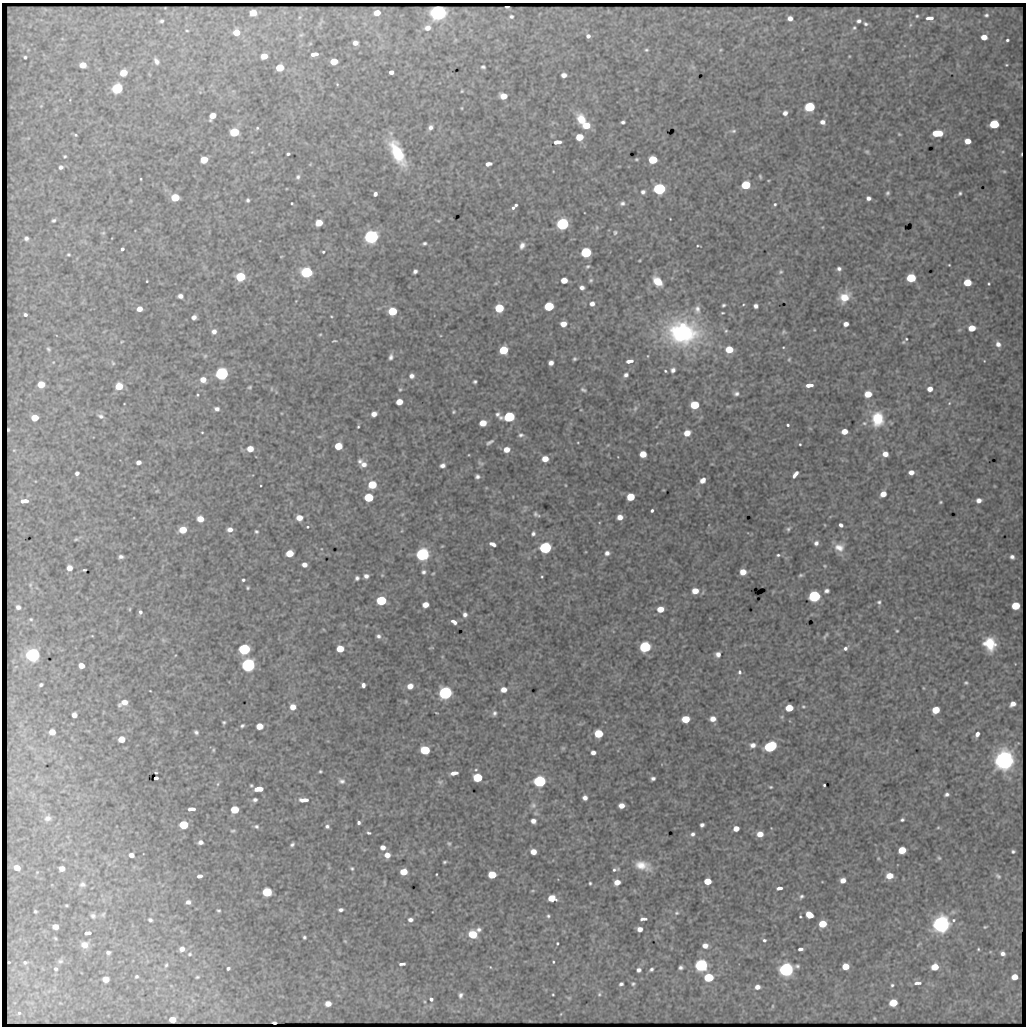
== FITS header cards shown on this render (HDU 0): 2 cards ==
NAXIS1  =                 1024 / length of data axis 1
NAXIS2  =                 1024 / length of data axis 2

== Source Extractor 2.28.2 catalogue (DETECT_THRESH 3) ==
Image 1024 x 1024 px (HDU 0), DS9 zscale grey, 1 PNG px = 1 image px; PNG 1028 x 1028 px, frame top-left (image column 1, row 1024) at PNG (2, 3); no overlay
Background 1760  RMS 6.5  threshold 19.6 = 3 sigma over >= 5 px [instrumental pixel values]
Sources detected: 472; all 472 listed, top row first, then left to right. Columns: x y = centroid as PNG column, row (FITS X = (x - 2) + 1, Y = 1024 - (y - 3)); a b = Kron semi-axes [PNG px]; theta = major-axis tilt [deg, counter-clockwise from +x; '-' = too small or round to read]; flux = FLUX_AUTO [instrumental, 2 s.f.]
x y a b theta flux
507 7 4 2 - 1100
253 13 5 5 - 8300
377 13 5 4 - 5400
438 13 6 6 - 360000
986 15 4 3 - 790
511 16 4 4 - 790
917 16 3 3 - 550
790 18 4 4 - 2500
930 18 7 4 3 2200
161 21 4 3 - 790
858 21 5 5 - 1300
866 24 6 5 - 1100
910 25 6 4 71 590
427 28 6 5 - 2500
854 28 6 5 - 840
187 31 4 2 - 400
236 32 5 5 - 6500
301 35 6 4 40 650
588 36 4 4 - 1300
984 37 5 4 - 5400
1007 40 3 3 - 720
355 43 5 4 - 2300
646 50 5 4 - 610
720 50 5 4 - 430
314 54 7 4 9 2800
264 56 5 5 - 5700
849 56 3 2 - 340
25 57 3 3 - 600
156 61 8 5 -58 1600
334 62 5 5 - 8800
83 65 5 5 - 5800
1006 65 3 2 - 370
483 67 4 3 - 740
693 67 7 4 -44 850
280 68 6 5 - 12000
391 72 4 4 - 1800
123 73 5 5 - 9900
564 75 5 4 - 2300
337 84 4 3 - 440
117 88 6 5 - 53000
462 91 3 2 - 380
503 96 6 5 - 6300
810 107 6 5 - 42000
462 108 4 3 - 350
785 113 5 5 - 1900
212 116 6 5 - 5100
581 119 11 8 -60 8000
623 122 4 3 - 910
822 122 5 5 - 1900
994 124 6 5 - 32000
586 126 7 6 - 7800
430 127 6 5 - 1600
257 128 4 4 - 500
733 131 8 5 9 980
234 132 6 5 - 23000
937 133 8 5 1 13000
899 134 4 4 - 470
75 135 4 3 - 540
579 137 5 5 - 9600
968 141 5 5 - 4700
557 142 7 4 3 3200
867 152 6 5 - 740
397 153 25 10 -63 22000
288 154 4 3 - 820
65 156 3 2 - 510
636 159 4 3 - 510
204 160 5 5 - 8400
653 160 6 5 - 17000
488 164 6 4 12 2100
61 167 5 5 - 1200
1004 171 5 4 - 550
760 176 4 3 - 610
298 177 6 5 - 970
141 179 3 2 - 350
746 185 6 5 - 24000
659 189 6 5 - 79000
643 192 6 6 - 1300
887 193 5 4 - 840
960 193 4 3 - 690
375 194 4 4 - 1400
175 197 6 5 - 15000
868 198 4 4 - 1600
248 200 4 3 - 740
292 203 3 2 - 410
622 203 6 6 - 1200
775 204 4 4 - 650
516 205 3 3 - 790
513 208 5 4 - 980
53 220 4 3 - 750
438 221 6 4 -1 530
319 223 5 5 - 7900
562 224 6 6 - 110000
823 227 5 3 - 330
615 232 6 5 - 780
103 233 5 5 - 610
371 237 6 6 - 210000
26 238 4 4 - 1200
424 243 4 3 - 810
522 245 8 5 70 2000
698 246 4 2 - 460
122 249 4 3 - 880
323 252 3 3 - 530
586 252 6 5 - 43000
68 254 4 3 - 530
949 265 3 2 - 340
588 266 5 4 - 670
839 269 6 5 - 1300
415 271 4 4 - 1200
306 272 6 5 - 68000
780 272 6 5 - 700
240 277 6 5 - 25000
911 278 6 5 - 27000
564 280 5 5 - 5000
591 280 6 5 - 700
147 281 3 2 - 330
657 281 10 7 -47 8200
967 283 5 5 - 12000
989 284 3 3 - 480
582 288 5 4 - 1600
180 296 5 4 - 1800
844 297 13 10 43 7800
592 304 6 5 - 2000
723 305 4 3 - 740
743 305 4 3 - 380
549 306 6 5 - 25000
756 306 4 4 - 1500
499 308 6 5 - 17000
139 309 5 4 - 3100
697 309 13 9 85 3200
392 311 6 5 - 17000
722 313 5 3 - 490
25 315 4 3 - 1100
331 316 4 2 - 360
194 317 5 4 - 1900
563 324 5 5 - 3900
846 324 5 4 - 2300
972 328 5 5 - 8000
214 331 5 5 - 1900
726 331 6 5 - 790
682 332 31 24 -8 69000
784 332 7 6 - 850
320 334 5 3 - 450
906 339 4 4 - 440
334 341 6 2 4 440
122 342 4 3 - 380
998 344 7 6 - 2500
783 347 3 2 - 350
48 349 6 4 -62 730
729 349 6 5 - 9500
503 350 6 5 - 17000
205 356 5 4 - 490
391 357 6 4 78 1200
574 359 4 3 - 620
789 359 5 4 - 570
629 361 7 4 10 2400
984 361 4 2 - 290
113 363 7 4 -59 760
551 363 5 4 - 1900
673 370 7 6 - 1600
665 371 4 2 - 510
222 373 6 6 - 130000
626 375 5 4 - 1300
411 376 4 4 - 1600
203 380 6 5 - 3800
475 382 3 3 - 760
41 384 5 5 - 8700
809 385 7 4 6 3200
119 386 6 5 - 9600
250 387 4 3 - 560
271 389 6 4 90 520
400 389 4 3 - 470
930 389 5 5 - 3000
583 390 8 5 -21 830
736 394 8 6 2 1500
868 394 6 5 - 7100
197 395 3 3 - 450
399 402 5 5 - 5400
949 403 6 5 - 600
695 405 6 5 - 18000
635 408 9 5 63 1400
217 409 5 4 - 1500
454 412 4 4 - 540
374 414 5 5 - 2700
101 416 9 7 -24 1700
509 417 8 6 -4 48000
35 418 5 5 - 8300
878 419 14 11 89 14000
483 423 6 5 - 5900
864 423 7 5 0 950
788 425 3 3 - 650
358 426 3 2 - 460
8 430 4 2 - 600
844 431 5 4 - 4800
202 432 3 2 - 370
687 433 6 6 - 4800
521 435 7 5 3 1100
490 442 7 3 30 1100
578 442 3 2 - 320
800 444 3 2 - 420
608 445 5 4 - 480
338 446 5 5 - 10000
250 449 6 5 - 5100
507 449 6 5 - 4100
14 450 5 3 - 370
643 454 5 5 - 6600
885 454 5 5 - 3300
545 459 5 5 - 4800
360 461 7 6 - 1300
138 462 5 4 - 1900
481 463 9 5 -33 870
364 464 7 7 - 2400
442 465 5 4 - 1600
911 472 5 4 - 2600
77 473 4 4 - 1400
795 474 7 4 52 2400
477 476 4 4 - 1200
703 480 6 5 - 2800
372 485 6 5 - 15000
565 485 4 3 - 330
157 491 6 3 19 410
883 494 5 5 - 4500
369 497 6 5 - 21000
631 497 5 5 - 13000
979 500 5 4 - 2300
24 501 8 4 3 3400
940 502 3 2 - 450
652 510 3 3 - 800
535 514 8 6 -74 1200
620 517 5 5 - 3200
299 518 6 5 - 4300
200 519 6 5 - 5200
825 525 4 2 - 310
841 525 4 3 - 1300
308 527 5 4 - 520
230 529 6 5 - 2400
788 529 7 5 46 950
183 530 6 5 - 8600
256 531 5 4 - 720
533 534 6 5 - 1100
76 539 6 4 29 600
816 543 6 5 - 1500
493 544 6 4 -21 2000
839 547 13 11 -2 4600
545 548 6 6 - 91000
289 553 6 5 - 9100
607 553 6 6 - 1700
422 554 6 6 - 130000
778 555 5 4 - 710
121 557 5 3 - 1100
1012 557 4 4 - 1300
304 565 5 4 - 2400
825 566 4 4 - 450
69 568 5 5 - 3000
84 570 4 2 - 460
423 572 4 4 - 1100
743 572 5 5 - 5100
433 573 4 3 - 430
801 575 5 3 - 760
366 576 5 4 - 1600
542 576 4 3 - 460
357 578 4 4 - 1000
243 580 3 3 - 740
30 585 6 5 - 780
248 588 3 3 - 580
695 591 6 6 - 5100
826 591 5 4 - 1300
814 596 6 6 - 89000
381 600 6 5 - 32000
879 602 5 5 - 860
425 605 5 5 - 4100
1016 606 5 5 - 17000
18 607 6 6 - 1600
130 609 5 3 - 460
660 609 6 5 - 5200
140 612 4 4 - 1100
465 615 5 4 - 1500
31 619 6 4 12 670
454 622 6 4 -32 2000
897 631 3 3 - 440
378 636 5 5 - 1200
825 636 10 4 55 860
163 640 6 5 - 720
990 644 13 11 -70 12000
645 647 6 6 - 70000
431 648 5 2 - 370
845 648 6 5 - 1400
244 649 6 6 - 66000
340 649 5 5 - 8100
718 654 5 5 - 2100
33 655 6 6 - 190000
248 665 6 6 - 160000
81 666 5 4 - 4100
739 672 6 5 - 1100
966 683 5 4 - 690
41 685 4 3 - 840
363 685 4 4 - 1700
410 686 6 5 - 3700
923 688 5 3 - 410
504 690 6 5 - 3500
150 691 3 2 - 260
445 693 6 6 - 140000
406 701 6 3 72 460
124 703 8 5 24 4200
1013 704 6 4 34 2800
293 707 6 6 - 3800
803 707 6 5 - 800
789 708 6 5 - 11000
936 710 5 5 - 12000
494 713 6 5 - 1200
74 715 5 4 - 2800
686 719 6 5 - 11000
713 719 6 5 - 3400
224 722 3 3 - 600
242 726 5 3 - 770
259 726 5 5 - 6000
52 732 5 5 - 4300
196 732 4 4 - 1000
598 734 6 5 - 16000
977 734 5 4 - 1700
121 739 5 5 - 7300
753 745 7 6 - 2200
770 747 8 5 27 68000
563 748 6 6 - 600
213 750 5 4 - 540
425 750 6 5 - 25000
593 753 5 4 - 1800
1004 760 7 6 - 620000
320 771 3 3 - 540
156 772 3 2 - 450
454 773 7 4 10 3100
156 778 4 3 - 970
477 778 6 5 - 23000
653 778 4 3 - 1100
342 781 9 7 -17 1700
540 781 6 6 - 85000
440 782 9 6 1 1000
218 784 6 4 88 610
251 785 3 3 - 510
824 785 3 3 - 560
771 787 3 3 - 490
258 789 7 4 5 5000
947 794 4 4 - 1100
585 798 5 4 - 2000
255 800 4 4 - 1100
304 800 8 4 1 3600
533 805 8 8 - 1700
621 806 5 4 - 3500
191 809 7 3 3 2500
235 810 5 5 - 14000
48 818 9 8 - 2100
902 820 4 3 - 780
533 821 5 4 - 2200
359 822 4 3 - 1000
184 825 6 5 - 21000
702 825 4 4 - 1200
256 826 7 5 -12 1100
327 826 6 5 - 1100
938 827 4 4 - 430
736 828 5 4 - 3700
233 831 6 4 0 730
369 833 4 3 - 710
693 834 5 4 - 1200
760 834 5 5 - 4800
200 842 5 4 - 1700
449 843 6 5 - 730
292 844 4 3 - 910
383 847 5 4 - 2400
902 850 6 5 - 12000
1013 851 4 3 - 760
533 852 5 5 - 4200
131 855 5 4 - 2500
387 855 6 6 - 3600
878 858 4 3 - 410
939 858 6 5 - 690
444 862 4 3 - 590
642 865 19 10 -17 6100
17 868 6 5 - 4800
352 868 5 4 - 630
62 869 5 4 - 3300
615 869 6 3 10 920
37 872 4 4 - 350
403 872 5 5 - 8000
436 874 3 2 - 320
492 875 6 5 - 13000
200 876 5 4 - 2200
889 876 6 5 - 6300
998 876 9 6 -44 1200
843 880 5 5 - 3200
708 881 5 5 - 8300
617 882 5 5 - 4100
590 883 3 3 - 560
82 884 8 6 11 1400
779 888 5 3 - 2000
267 892 6 5 - 30000
801 896 6 5 - 910
552 898 6 5 - 8700
188 902 5 4 - 1700
66 905 3 2 - 440
218 910 4 3 - 610
341 910 5 3 - 1200
35 911 4 3 - 610
677 913 6 5 - 730
103 914 7 5 67 760
809 915 6 5 - 5800
93 916 7 6 - 1200
548 916 4 4 - 690
800 916 3 2 - 400
643 919 6 3 3 1500
150 920 5 4 - 910
410 920 6 5 - 1500
953 920 5 3 - 590
823 924 5 5 - 12000
941 924 6 6 - 430000
55 927 5 4 - 3700
985 927 4 3 - 450
479 929 5 5 - 1300
640 929 5 4 - 2700
88 933 6 3 10 1600
473 934 6 5 - 17000
304 937 3 3 - 700
55 938 5 3 - 560
764 940 5 4 - 860
345 941 6 3 -44 440
557 943 3 2 - 510
918 944 8 2 40 400
84 945 9 8 - 3800
705 946 5 5 - 2900
182 949 5 5 - 2400
800 949 5 3 - 1500
978 949 4 3 - 450
108 952 4 4 - 1100
1003 953 5 4 - 1600
190 954 6 5 - 730
60 961 9 6 9 1300
9 962 3 2 - 500
25 962 6 5 - 1200
553 962 3 2 - 460
402 964 6 3 4 1300
166 965 7 4 69 770
701 965 6 5 - 110000
845 966 5 5 - 8300
490 967 4 2 - 280
681 967 4 4 - 1100
935 967 5 5 - 10000
228 968 4 3 - 920
56 969 6 6 - 1000
651 969 4 3 - 840
786 969 6 5 - 230000
639 970 4 4 - 1400
136 977 5 4 - 710
197 977 3 3 - 490
709 977 6 5 - 29000
1014 977 5 5 - 6500
106 979 5 5 - 6400
917 983 10 5 4 2100
621 984 4 3 - 950
633 984 5 4 - 700
892 985 4 4 - 690
757 987 5 4 - 2400
553 994 3 2 - 400
599 994 5 4 - 680
460 995 5 4 - 1200
569 998 5 5 - 560
431 999 4 4 - 1000
893 1003 6 5 - 15000
328 1004 5 4 - 3700
773 1006 5 3 - 410
19 1013 3 3 - 440
561 1014 5 3 - 340
874 1018 5 3 - 370
172 1020 5 4 - 6900
274 1022 4 2 - 1300